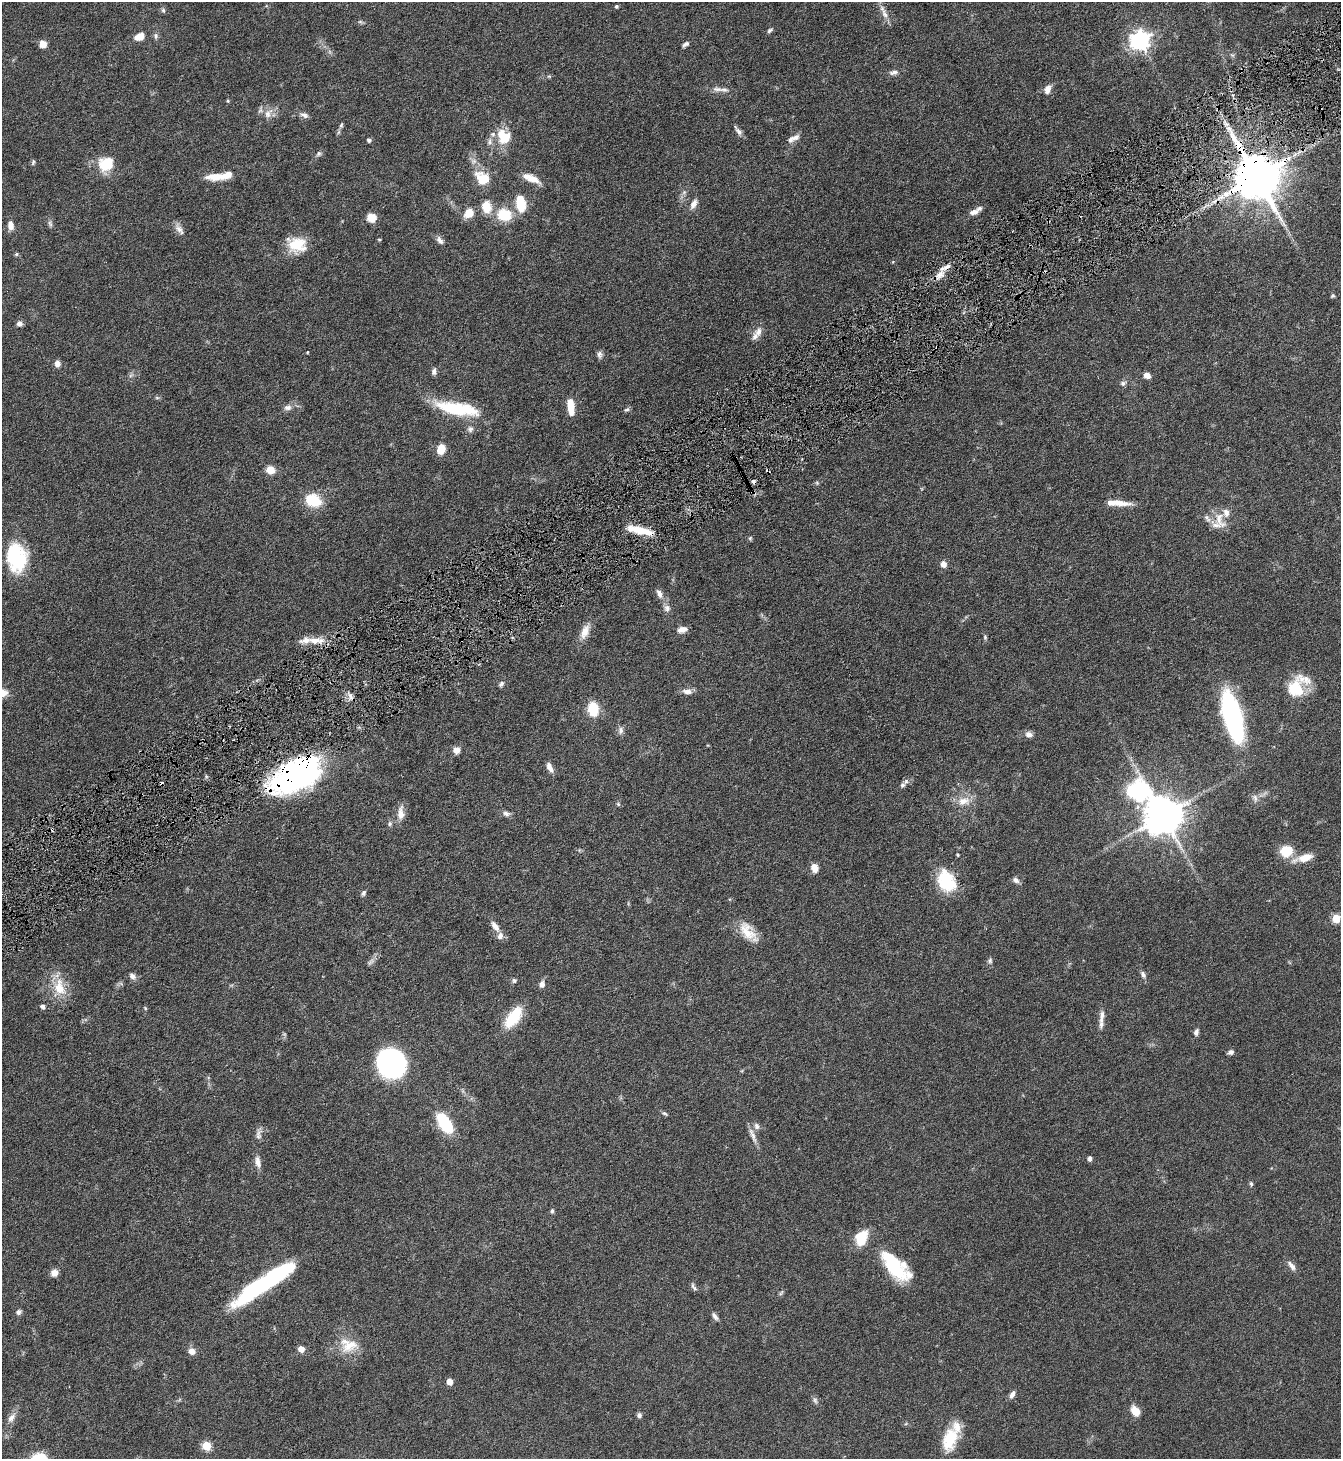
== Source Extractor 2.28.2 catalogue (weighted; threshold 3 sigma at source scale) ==
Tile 10 of 4 x 4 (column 2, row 3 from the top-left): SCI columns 1494-2832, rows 1459-2915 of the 5801 x 5832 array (HDU 1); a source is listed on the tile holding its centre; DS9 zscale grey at full resolution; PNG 1343 x 1461 px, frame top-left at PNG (2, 2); no overlay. Shown black and unused: <1% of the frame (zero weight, under 4 of 8 exposures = <1% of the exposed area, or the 3 px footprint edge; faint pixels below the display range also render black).
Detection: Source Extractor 2.28.2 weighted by HDU 2 'WHT'; one run over the whole footprint, this tile lists its part. Background 0.082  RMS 0.0034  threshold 0.0137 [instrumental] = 3 sigma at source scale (4.09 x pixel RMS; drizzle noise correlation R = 1.36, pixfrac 0.8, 0.05/0.05 arcsec/px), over >= 5 px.
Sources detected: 176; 2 inside a brighter object's white glare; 6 cosmic-ray / hot-pixel residue — not listed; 18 inside a brighter listed object's ellipse — not listed separately; the other 150 listed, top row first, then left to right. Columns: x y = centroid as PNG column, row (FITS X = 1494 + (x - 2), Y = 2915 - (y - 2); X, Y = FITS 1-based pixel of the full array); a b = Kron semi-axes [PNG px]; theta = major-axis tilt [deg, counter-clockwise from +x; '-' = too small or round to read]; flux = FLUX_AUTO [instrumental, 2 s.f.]
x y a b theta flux
616 6 4 4 - 0.47
163 10 7 5 -74 0.6
884 14 17 6 -64 2.2
360 22 7 4 0 0.52
770 30 8 5 33 0.63
156 36 8 6 -82 0.83
139 37 11 8 21 2.9
1140 40 7 7 - 150
43 44 7 7 - 2.6
685 44 9 5 35 0.86
894 72 11 6 11 1.3
549 76 6 4 -18 0.35
717 89 14 7 -8 1.5
1047 89 10 7 70 2.1
228 101 5 3 - 0.32
1218 108 6 3 70 0.36
268 114 16 10 55 2.7
304 115 12 7 -24 1.2
341 125 8 4 68 0.58
738 131 13 5 -52 1.3
503 136 21 17 -53 7.6
795 137 12 7 22 1.6
369 140 5 5 - 0.64
319 154 8 6 52 0.75
33 162 8 4 74 0.48
106 164 19 17 48 7.8
215 177 23 9 4 4.8
1257 177 14 11 -60 1600
482 178 20 15 -42 7.1
531 178 22 8 -25 3.9
684 192 7 5 45 0.67
521 204 12 7 -81 12
694 204 14 7 62 1.8
486 207 15 11 -75 5.3
974 212 13 7 23 1.9
469 213 12 9 46 4
504 215 16 13 -8 9
371 218 9 9 - 3.5
50 224 9 5 -63 0.75
11 225 11 7 -83 2
179 229 17 7 -52 1.8
379 240 5 3 - 0.34
440 240 11 6 -52 1.3
297 245 21 16 -14 8.5
16 254 5 4 - 0.43
940 275 16 7 45 2.7
1332 296 6 5 - 0.45
19 323 7 6 - 1.2
758 332 14 10 76 2.2
937 347 4 2 - 0.28
307 352 4 3 - 0.25
600 354 9 7 87 1
57 363 9 7 90 1.3
434 371 9 5 84 0.91
1147 375 7 6 - 1.7
1123 383 8 6 17 0.88
157 398 6 4 -1 0.43
571 404 14 7 -83 4.9
288 407 11 8 8 1.4
457 409 45 13 -10 19
627 410 8 5 21 0.59
470 429 9 8 - 1.1
441 449 11 8 76 4.1
270 470 9 8 - 3.2
817 483 5 4 - 0.39
313 500 16 11 -25 11
1118 503 31 7 -7 4.1
1220 519 27 12 -69 4.4
640 530 29 7 -13 6.8
750 538 6 5 - 0.44
16 557 33 22 -84 19
943 564 7 6 - 1.9
659 593 12 7 -63 1.6
667 608 10 9 - 1.4
682 630 11 7 12 1.8
585 632 21 10 68 3.4
985 637 7 5 -89 0.51
316 640 26 9 -2 4.4
501 684 7 5 51 0.85
1295 689 22 20 -66 9.6
687 691 13 7 -4 1.8
593 709 10 7 -80 12
1232 716 42 14 -74 61
621 730 11 8 86 1.2
1029 734 9 7 -14 1.4
456 750 8 8 - 1.7
550 767 11 6 -63 2.1
296 775 53 29 29 74
902 785 7 7 - 0.9
1138 791 26 19 -25 35
1255 798 12 7 -80 1.3
964 801 20 11 14 4
618 804 6 5 - 0.46
401 813 20 9 88 2.7
506 814 10 7 -20 1.1
1163 816 11 10 - 920
390 824 7 6 - 0.7
1286 851 12 11 - 7.5
957 855 4 3 - 0.34
1304 858 27 9 16 4.4
814 868 10 7 -79 2.3
1016 880 8 6 -35 1.1
946 881 27 20 -62 12
363 893 8 5 64 0.72
1336 919 5 5 - 9.1
495 926 16 7 -55 2.3
747 931 27 15 -53 6
990 961 8 6 85 0.74
370 962 12 5 47 1.1
1143 975 10 6 -59 1.1
132 976 9 7 -43 1.3
514 980 6 6 - 0.65
542 984 8 6 90 1.5
60 987 25 14 -78 7.3
42 1006 5 4 - 1.1
145 1008 5 3 - 0.31
513 1017 29 13 54 9.7
1101 1022 21 6 88 1.9
1196 1032 9 6 73 1.1
1231 1052 7 5 20 0.91
392 1063 23 20 -57 76
664 1113 8 5 -29 0.56
445 1123 18 9 -58 19
757 1126 9 7 -65 1.1
259 1134 16 7 83 1.6
753 1135 23 6 -68 2
1090 1158 5 4 - 1
258 1162 16 7 -81 2
1251 1184 7 4 -79 0.53
552 1211 5 5 - 0.51
861 1238 18 13 63 6.8
1291 1266 16 6 -52 1.6
894 1267 41 17 -42 17
54 1273 8 8 - 2
265 1283 61 12 34 49
692 1286 9 5 -73 0.79
781 1293 9 3 56 0.49
19 1312 8 6 37 0.86
715 1316 10 5 -53 0.99
348 1345 26 20 -12 7.4
301 1349 5 5 - 2.9
192 1351 9 8 - 1.8
449 1381 5 5 - 3.3
1012 1394 9 5 59 1.3
815 1400 10 6 -75 0.79
1135 1411 10 7 -58 4.4
639 1415 7 6 - 0.83
11 1418 16 8 56 2.1
950 1439 28 16 73 10
206 1446 5 5 - 13
Overlapping masked pixels (flux is a lower limit): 5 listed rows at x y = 1218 108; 1257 177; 937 347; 640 530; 296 775
Isophote crosses this tile's border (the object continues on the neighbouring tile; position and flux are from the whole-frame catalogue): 1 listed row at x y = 1336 919